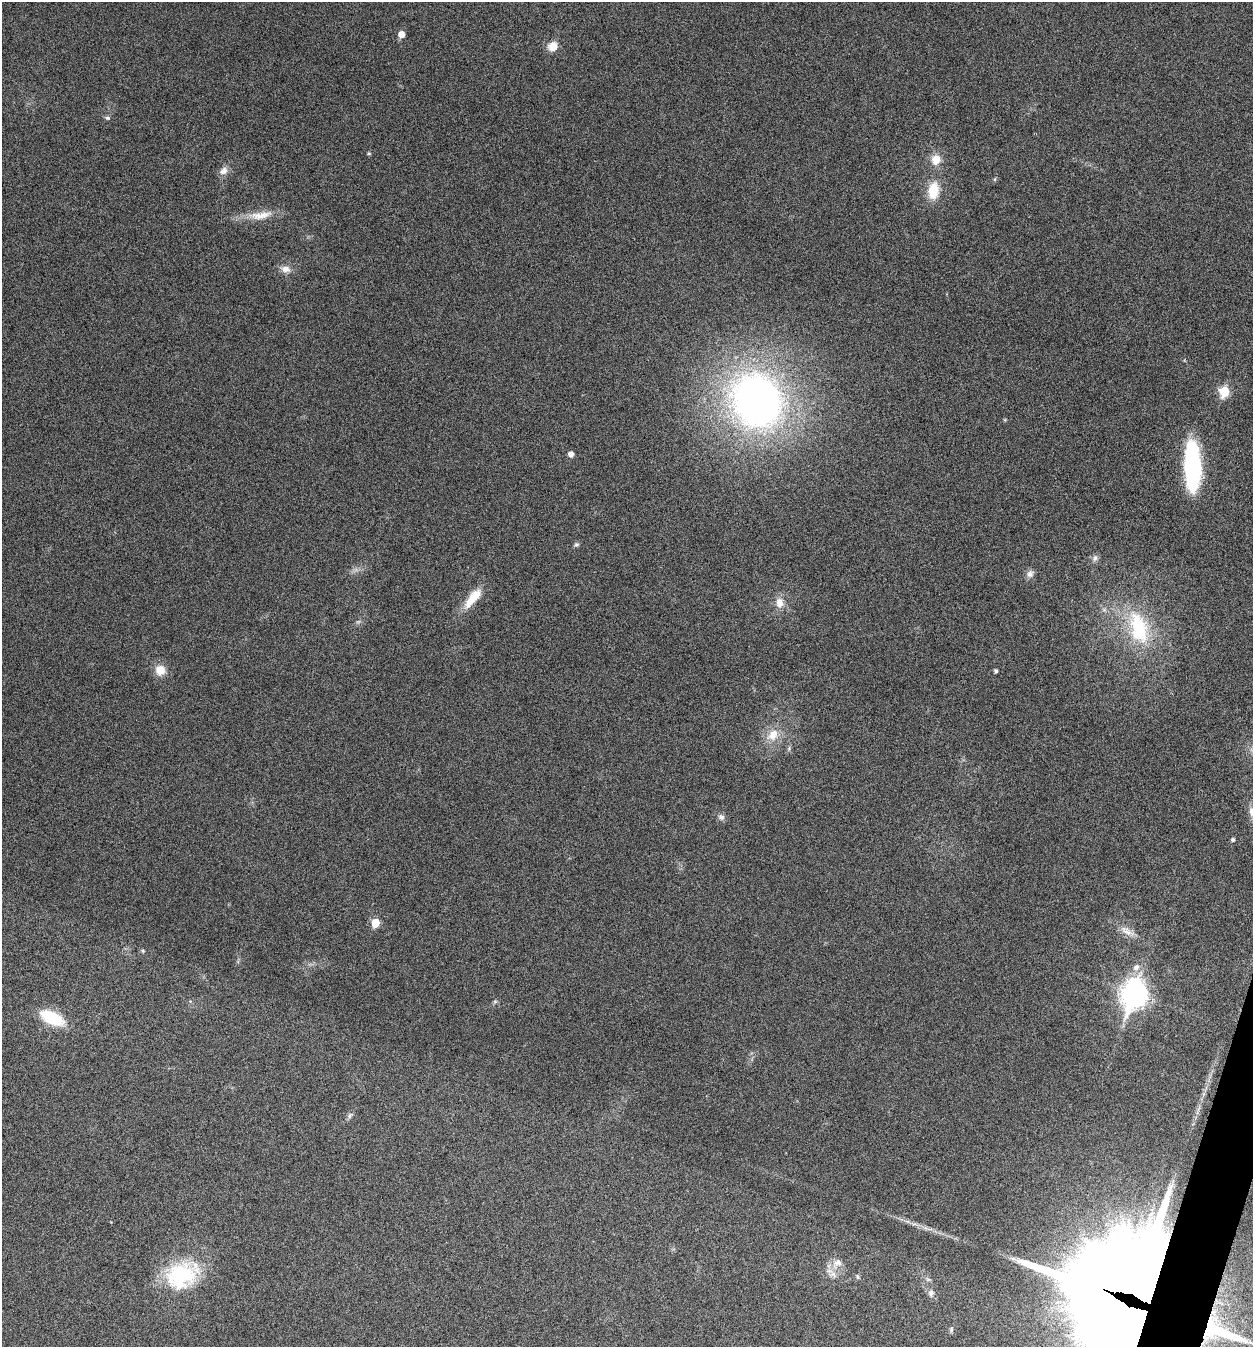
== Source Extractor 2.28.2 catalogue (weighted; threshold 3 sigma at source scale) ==
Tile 6 of 4 x 4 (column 2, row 2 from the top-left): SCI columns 1518-2768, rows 2693-4037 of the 5409 x 5398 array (HDU 1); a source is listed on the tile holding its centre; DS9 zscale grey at full resolution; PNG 1255 x 1349 px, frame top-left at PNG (2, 2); no overlay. Shown black and unused: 1% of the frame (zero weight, under 5 of 9 exposures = <1% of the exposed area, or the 3 px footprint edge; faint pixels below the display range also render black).
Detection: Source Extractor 2.28.2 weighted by HDU 2 'WHT'; one run over the whole footprint, this tile lists its part. Background 0.136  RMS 0.0052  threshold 0.0214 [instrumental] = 3 sigma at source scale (4.09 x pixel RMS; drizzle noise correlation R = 1.36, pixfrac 0.8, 0.05/0.05 arcsec/px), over >= 5 px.
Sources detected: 43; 1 inside a brighter object's white glare — not listed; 1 inside a brighter listed object's ellipse — not listed separately; the other 41 listed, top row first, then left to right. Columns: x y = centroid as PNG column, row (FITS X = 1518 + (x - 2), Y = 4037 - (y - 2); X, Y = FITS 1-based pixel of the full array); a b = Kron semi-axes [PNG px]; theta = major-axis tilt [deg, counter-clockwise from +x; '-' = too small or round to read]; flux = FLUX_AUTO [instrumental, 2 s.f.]
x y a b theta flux
401 34 5 5 - 4.7
553 46 8 7 - 7.9
108 118 7 5 -2 0.93
369 153 6 4 0 0.51
936 159 13 11 79 6
223 171 12 9 41 2.9
933 190 23 14 82 12
260 215 37 11 8 9
285 269 12 9 -10 3.4
1224 392 6 6 - 23
757 400 47 40 -64 260
571 454 5 5 - 2.7
1192 466 47 15 -88 60
576 545 7 6 - 1
1095 558 9 7 64 1.7
1030 574 11 9 48 2.3
473 598 32 11 50 11
780 603 15 11 -86 4.9
1139 628 51 26 -74 37
160 670 11 10 - 6.9
996 671 4 4 - 1.1
773 735 18 13 50 7.9
1252 812 14 7 -80 3
721 817 10 8 -26 1.8
1233 840 4 4 - 1.1
375 923 6 5 - 12
1126 931 20 8 -34 4.8
143 951 5 4 - 0.6
1136 967 8 7 - 2.6
1134 994 11 9 73 490
495 1001 6 4 19 0.72
52 1018 25 12 -26 22
350 1115 9 6 60 1.3
907 1221 7 4 -18 1.1
837 1263 16 11 35 5.1
182 1275 45 33 26 41
857 1276 6 5 - 0.84
931 1293 9 8 - 2
1124 1313 70 58 -58 4200
951 1330 8 5 81 0.91
1220 1332 53 12 -20 38
Overlapping masked pixels (flux is a lower limit): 2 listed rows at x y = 1124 1313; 1220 1332
Isophote crosses this tile's border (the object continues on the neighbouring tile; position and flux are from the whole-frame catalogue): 2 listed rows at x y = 1252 812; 1124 1313